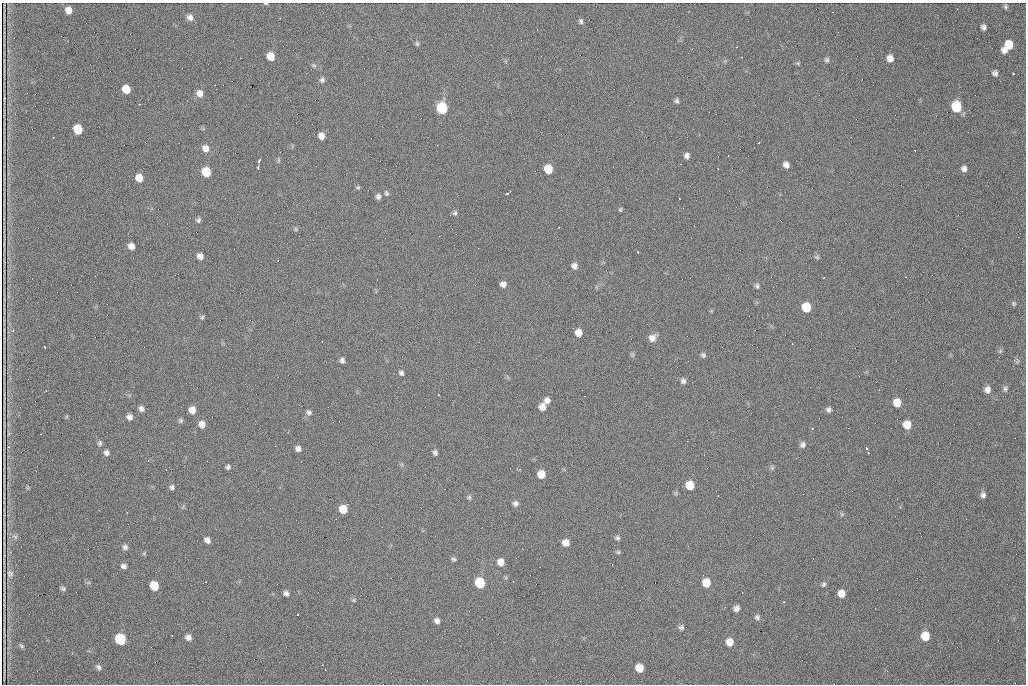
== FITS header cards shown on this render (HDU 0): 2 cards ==
NAXIS1  =                 1024 /fastest changing axis
NAXIS2  =                  682 /next to fastest changing axis

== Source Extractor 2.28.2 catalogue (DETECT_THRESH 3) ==
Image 1024 x 682 px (HDU 0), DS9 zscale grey, 1 PNG px = 1 image px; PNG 1028 x 686 px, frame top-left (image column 1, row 682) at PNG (2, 3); no overlay
Background 860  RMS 21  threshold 63.5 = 3 sigma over >= 5 px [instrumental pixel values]
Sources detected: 149; all 149 listed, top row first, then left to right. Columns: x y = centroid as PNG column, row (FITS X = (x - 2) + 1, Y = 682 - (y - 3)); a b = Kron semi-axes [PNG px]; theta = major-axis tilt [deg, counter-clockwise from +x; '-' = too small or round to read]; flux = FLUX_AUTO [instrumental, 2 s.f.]
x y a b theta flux
266 3 5 2 - 1200
1006 7 7 4 -84 2200
68 10 7 6 - 11000
190 17 8 7 - 6600
581 21 7 5 -73 2900
984 27 5 5 - 4400
838 32 2 2 - 580
417 44 6 5 - 2200
1009 45 8 7 - 26000
1004 50 7 6 - 6800
271 56 7 6 - 18000
857 56 2 2 - 530
890 58 7 6 - 9200
827 60 7 6 - 3000
314 65 8 4 -8 2400
995 73 6 5 - 4200
1013 74 3 3 - 3600
862 79 2 2 - 910
322 80 6 6 - 3600
215 85 2 2 - 1100
126 89 7 6 - 22000
216 89 2 2 - 1300
200 93 8 7 - 9200
5 98 2 2 - 4000
677 101 6 5 - 2900
821 101 3 2 - 1200
139 104 3 2 - 1300
956 107 8 7 - 70000
442 108 7 7 - 110000
78 129 7 6 - 36000
321 136 7 6 - 9400
53 138 2 2 - 660
759 143 3 2 - 1800
206 148 8 7 - 9700
687 156 7 6 - 4800
728 156 2 2 - 850
259 160 5 3 - 4200
786 165 6 5 - 6200
258 167 4 2 - 2700
548 169 7 6 - 33000
964 169 6 5 - 5200
206 172 7 6 - 38000
139 178 7 6 - 18000
358 187 6 4 1 1900
386 193 8 5 -62 2600
507 194 4 3 - 3700
378 196 7 6 - 4300
620 210 6 4 90 1900
455 213 7 6 - 2800
198 220 6 6 - 2900
295 229 6 4 -89 1700
131 246 6 6 - 8700
638 252 3 3 - 4200
200 256 6 6 - 7600
817 257 6 4 -44 2200
574 266 6 6 - 6200
95 276 2 2 - 580
824 278 3 2 - 1300
503 284 5 5 - 5900
757 286 8 5 -81 3100
1014 303 6 5 - 2200
806 307 7 6 - 39000
202 317 6 4 46 2000
13 331 4 4 - 1500
578 333 6 6 - 13000
652 338 8 8 - 9700
792 344 3 2 - 1300
44 347 3 2 - 1000
1000 351 6 5 - 2100
703 355 7 5 18 3000
342 360 6 5 - 4000
1013 366 2 2 - 8500
401 373 6 5 - 3200
28 379 2 2 - 600
683 381 7 6 - 4000
1005 389 7 6 - 3000
987 390 7 6 - 6700
46 391 3 2 - 1300
438 395 3 2 - 3700
547 401 7 7 - 6600
897 403 8 7 - 19000
542 407 7 6 - 11000
141 409 7 6 - 5000
192 410 6 6 - 11000
829 410 8 6 -9 4500
309 412 7 6 - 3600
130 417 6 6 - 5800
181 420 6 6 - 2700
202 424 7 6 - 11000
907 425 7 7 - 21000
9 434 5 4 - 1400
41 434 3 2 - 970
100 443 8 6 81 3100
803 445 7 7 - 4500
298 448 6 5 - 6000
866 448 3 3 - 1300
106 453 7 6 - 4700
435 453 6 5 - 3600
868 453 3 2 - 2700
228 467 6 5 - 3100
772 468 6 5 - 2100
541 474 7 6 - 19000
690 485 7 6 - 27000
172 487 6 5 - 3100
983 495 7 6 - 4300
469 497 6 5 - 2200
515 503 6 6 - 4500
900 507 3 3 - 1100
343 509 7 6 - 25000
99 510 3 2 - 1100
127 512 2 2 - 640
15 536 9 3 -14 2800
617 538 6 5 - 3200
207 540 6 5 - 6200
566 543 7 6 - 12000
125 547 7 7 - 4200
522 549 2 2 - 790
618 552 5 4 - 1900
144 553 6 4 46 1700
813 558 3 2 - 1100
454 559 6 5 - 2400
500 562 7 6 - 12000
612 565 2 2 - 720
124 566 6 5 - 4500
10 573 11 10 - 1600
513 581 3 2 - 1600
480 583 7 7 - 62000
706 583 7 7 - 23000
824 584 6 5 - 2700
154 586 7 6 - 32000
63 589 7 6 - 3000
286 593 6 5 - 4800
841 593 7 6 - 13000
354 600 6 5 - 1900
783 602 3 2 - 2100
736 608 6 5 - 5700
297 615 3 2 - 1500
757 617 7 7 - 4000
437 621 7 6 - 5200
681 627 7 7 - 3900
172 635 3 2 - 1200
925 636 7 7 - 27000
188 637 7 6 - 6500
120 639 7 7 - 100000
730 642 7 7 - 14000
21 646 6 4 -45 2400
98 667 7 5 -56 3600
639 668 7 6 - 21000
325 670 3 2 - 1400
At the frame edge (FLAGS 8, measured only in part): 1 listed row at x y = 266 3